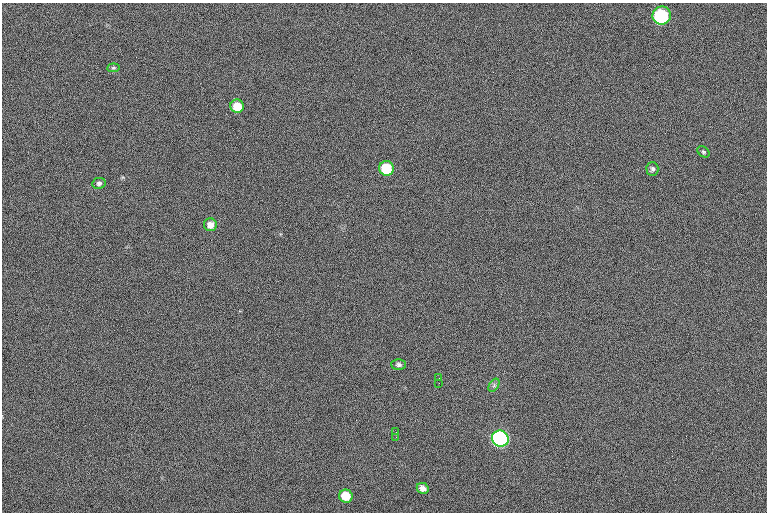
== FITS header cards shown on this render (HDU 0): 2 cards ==
NAXIS1  =                  765 /fastest changing axis
NAXIS2  =                  510 /next to fastest changing axis

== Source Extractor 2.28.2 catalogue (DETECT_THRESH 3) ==
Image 765 x 510 px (HDU 0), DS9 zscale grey, 1 PNG px = 1 image px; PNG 769 x 514 px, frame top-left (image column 1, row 510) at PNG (2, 3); each listed source drawn as its Kron ellipse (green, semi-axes under 4 px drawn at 4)
Background 160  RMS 7.9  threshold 23.6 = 3 sigma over >= 5 px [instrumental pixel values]
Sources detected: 17; all 17 listed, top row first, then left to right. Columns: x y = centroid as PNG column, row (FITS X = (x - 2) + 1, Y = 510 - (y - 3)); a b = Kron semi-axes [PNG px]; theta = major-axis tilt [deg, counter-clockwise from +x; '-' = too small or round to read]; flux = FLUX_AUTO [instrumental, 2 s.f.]
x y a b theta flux
662 15 9 9 - 45000
113 68 6 4 6 700
237 106 7 6 - 10000
703 152 7 5 -39 820
386 168 7 7 - 23000
652 169 7 6 - 1300
99 183 7 5 11 1300
210 225 6 6 - 3800
399 365 7 5 -1 1400
439 378 2 2 - 280
439 383 2 2 - 2000
494 385 7 4 57 1000
396 432 3 2 - 450
396 437 2 2 - 1200
500 439 8 8 - 170000
423 488 6 5 - 2700
346 496 7 6 - 12000

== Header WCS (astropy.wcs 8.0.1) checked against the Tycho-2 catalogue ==
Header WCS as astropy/WCSLIB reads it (CRVAL/CRPIX/CD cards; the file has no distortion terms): RA---TAN/DEC--TAN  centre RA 23:20:00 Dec +26:14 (350.00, +26.23 deg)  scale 1.07 arcsec/px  FOV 13.6' x 9.1'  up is -180 deg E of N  parity flipped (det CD > 0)
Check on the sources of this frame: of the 17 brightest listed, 5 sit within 1.5 arcsec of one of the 6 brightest Tycho-2 stars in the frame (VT <= 12.22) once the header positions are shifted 0.74 arcsec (0.72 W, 0.18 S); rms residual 0.46 arcsec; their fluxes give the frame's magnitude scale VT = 22.22 - 2.5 log10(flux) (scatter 0.28 mag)
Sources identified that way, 5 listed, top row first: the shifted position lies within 1.5 arcsec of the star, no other Tycho-2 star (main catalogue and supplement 1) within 3.0 arcsec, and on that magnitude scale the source's flux lands within +1.5 / -3 mag of the star's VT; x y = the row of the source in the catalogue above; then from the Tycho-2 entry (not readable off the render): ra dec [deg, ICRS J2000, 3 dp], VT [Tycho-2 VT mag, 2 dp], TYC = Tycho-2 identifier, HIP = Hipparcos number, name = IAU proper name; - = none
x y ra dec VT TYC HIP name
662 15 349.907 +26.153 10.29 2241-802-1 - -
237 106 350.048 +26.180 12.22 2241-337-1 - -
386 168 349.998 +26.198 11.60 2241-343-1 - -
500 439 349.960 +26.279 9.76 2245-115-1 115188 -
346 496 350.012 +26.296 11.90 2245-14-1 - -